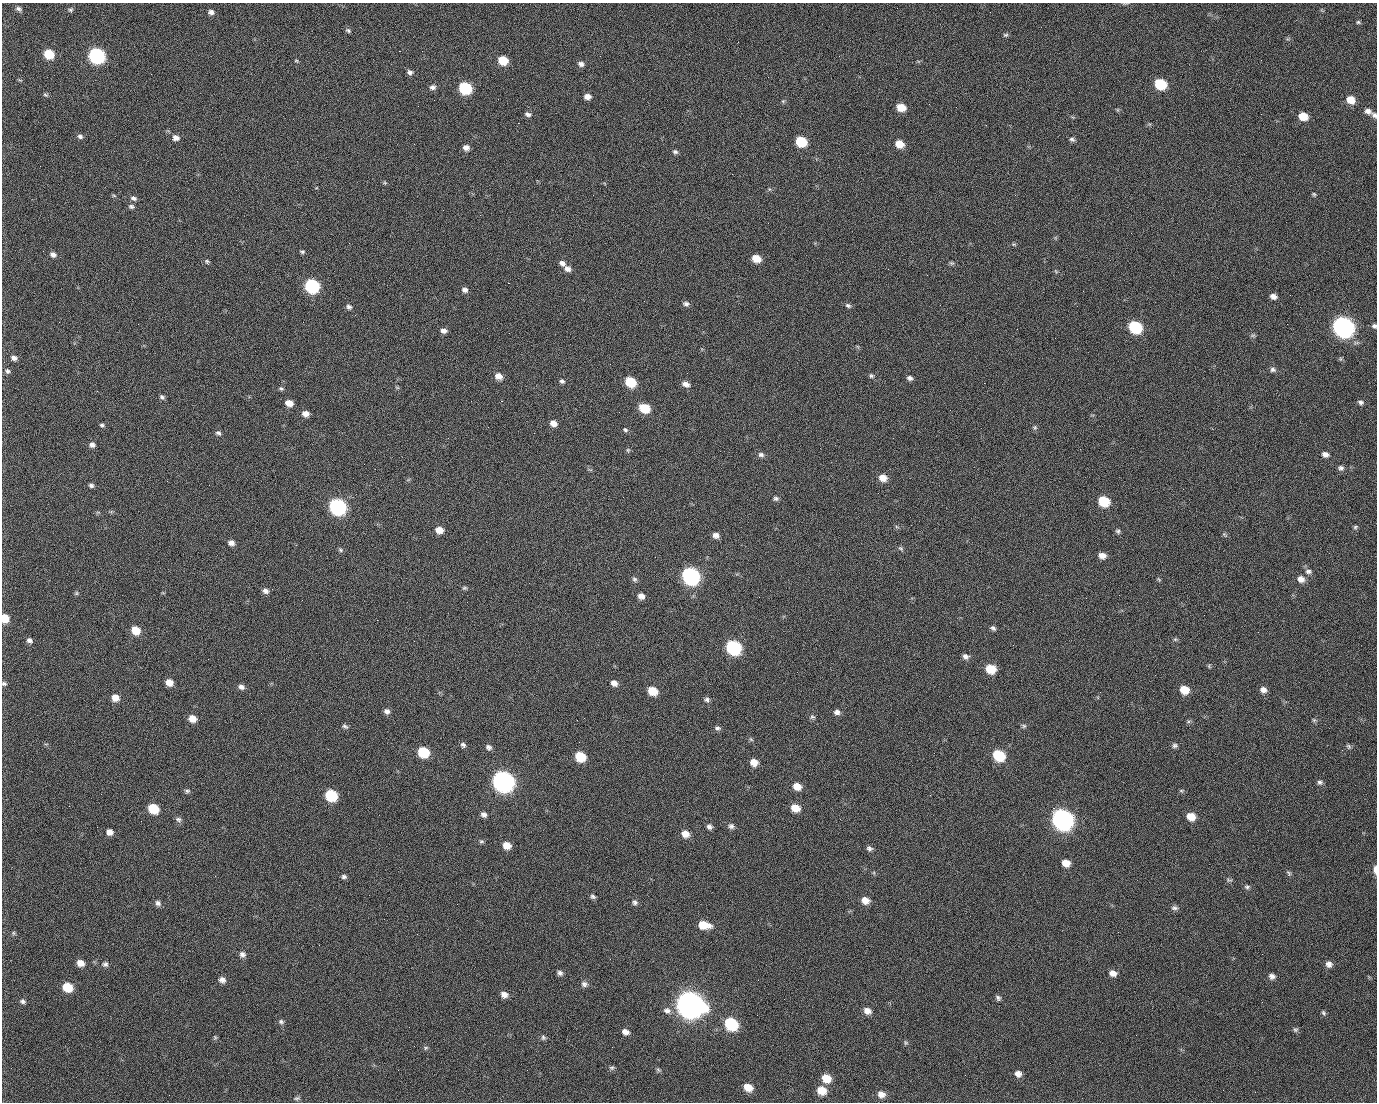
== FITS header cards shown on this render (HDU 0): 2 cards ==
NAXIS1  =                 1375 / length of data axis 1
NAXIS2  =                 1100 / length of data axis 2

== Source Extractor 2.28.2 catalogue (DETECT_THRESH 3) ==
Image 1375 x 1100 px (HDU 0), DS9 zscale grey, 1 PNG px = 1 image px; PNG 1379 x 1104 px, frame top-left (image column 1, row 1100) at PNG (2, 3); no overlay
Background 1480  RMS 30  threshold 91.2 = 3 sigma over >= 5 px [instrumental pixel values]
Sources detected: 242; all 242 listed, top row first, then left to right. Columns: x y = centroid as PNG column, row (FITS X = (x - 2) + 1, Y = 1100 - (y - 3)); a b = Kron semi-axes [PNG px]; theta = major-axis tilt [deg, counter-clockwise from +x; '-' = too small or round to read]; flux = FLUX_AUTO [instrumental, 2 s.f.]
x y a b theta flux
19 9 8 6 -29 6.7e+03
71 11 5 3 - 6.6e+03
211 12 7 6 - 7.5e+03
990 12 2 2 - 1.8e+03
1358 22 6 4 -14 3.1e+03
348 30 7 6 - 3.9e+03
1005 35 7 5 14 3.3e+03
399 51 2 2 - 2.4e+04
49 54 7 6 - 7.2e+04
96 56 8 7 - 5.0e+05
503 60 7 6 - 5.6e+04
296 61 6 4 0 2.2e+03
581 64 7 6 - 8.0e+03
410 72 7 6 - 6.4e+03
151 74 2 2 - 9.4e+02
1160 84 8 7 - 1.0e+05
432 87 8 6 7 7.2e+03
465 88 8 7 - 1.7e+05
46 95 7 5 -17 3.4e+03
587 97 7 6 - 1.3e+04
498 99 2 2 - 1.3e+03
434 100 2 2 - 4.3e+03
1351 100 9 7 -29 2.6e+04
783 101 5 5 - 2.6e+03
901 107 8 6 -18 3.5e+04
1368 111 8 6 -23 9.6e+03
528 114 8 5 -22 6.7e+03
1374 115 8 6 -40 6.3e+03
1303 116 8 6 -20 3.5e+04
518 123 2 2 - 2.5e+04
80 136 7 6 - 5.9e+03
176 138 8 7 - 1.1e+04
1072 139 8 5 -24 4.9e+03
801 142 8 7 - 9.0e+04
899 144 8 7 - 3.0e+04
466 148 7 6 - 9.9e+03
675 152 7 5 -15 5.0e+03
385 183 5 4 - 2.6e+03
769 189 6 3 -71 2.4e+03
1314 194 5 4 - 2.9e+03
1015 195 2 2 - 7.6e+03
114 196 6 4 -20 2.5e+03
133 198 7 5 -17 6.3e+03
131 207 8 5 -14 5.0e+03
1014 244 7 4 -19 2.8e+03
302 252 6 5 - 3.4e+03
53 254 7 6 - 8.8e+03
756 258 7 6 - 3.1e+04
207 261 6 5 - 3.5e+03
562 263 9 6 -37 8.7e+03
951 263 6 5 - 3.5e+03
567 269 8 6 -30 1.0e+04
1056 271 8 3 -45 2.6e+03
927 275 2 2 - 9.4e+02
508 283 2 2 - 5.7e+04
312 286 8 7 - 3.0e+05
465 290 7 6 - 7.5e+03
1083 291 2 2 - 3.6e+03
1290 295 2 2 - 2.2e+03
1273 296 7 5 -15 1.0e+04
686 304 8 6 -12 6.3e+03
848 306 8 6 -23 4.9e+03
349 307 7 6 - 5.9e+03
355 315 2 2 - 1.2e+03
59 322 2 2 - 1.4e+03
1287 324 2 2 - 1.1e+03
1374 326 6 5 - 4.9e+03
1135 327 9 7 -28 1.8e+05
1343 327 10 8 -30 1.4e+06
444 331 7 5 -12 9.4e+03
1253 335 7 4 0 3.3e+03
14 358 7 6 - 8.7e+03
1273 370 8 6 -14 6.1e+03
7 371 8 6 -25 6.0e+03
499 376 8 7 - 1.6e+04
871 376 7 6 - 4.2e+03
910 378 7 5 -21 6.3e+03
562 381 7 5 -22 4.9e+03
630 382 8 6 -27 8.9e+04
984 383 2 2 - 2.1e+04
686 384 9 6 -26 1.1e+04
397 387 6 4 -19 2.4e+03
281 388 7 5 -25 3.7e+03
97 391 3 2 - 1.7e+03
162 397 6 5 - 5.1e+03
501 401 3 2 - 5.9e+04
1361 402 7 5 -18 5.2e+03
289 403 7 6 - 1.9e+04
644 408 8 7 - 6.7e+04
619 412 2 2 - 8.8e+02
305 414 7 6 - 1.4e+04
553 423 7 6 - 1.4e+04
102 425 6 5 - 4.1e+03
1035 428 7 6 - 3.8e+03
625 430 7 5 -37 3.7e+03
218 433 7 6 - 5.3e+03
534 433 2 2 - 8.3e+02
92 445 7 6 - 8.0e+03
628 450 6 6 - 3.2e+03
1325 454 8 6 -18 9.1e+03
761 455 8 6 -13 6.6e+03
1341 468 8 7 - 6.3e+03
883 478 8 7 - 2.1e+04
91 485 6 5 - 5.1e+03
623 497 3 2 - 3.2e+03
776 498 6 5 - 4.8e+03
1103 501 8 7 - 8.6e+04
337 507 9 8 - 5.4e+05
1355 527 7 5 35 3.5e+03
439 530 8 7 - 2.0e+04
1118 531 7 6 - 4.5e+03
1224 534 7 4 -58 3.0e+03
716 535 7 6 - 9.9e+03
231 543 7 6 - 1.0e+04
901 548 8 5 -47 4.0e+03
340 550 7 5 -28 3.9e+03
1102 555 8 6 -17 1.4e+04
655 557 2 2 - 8.2e+02
1308 571 9 7 -7 7.1e+03
690 576 9 8 - 6.5e+05
634 579 7 6 - 4.7e+03
1159 579 7 3 -45 2.3e+03
1301 579 9 8 - 1.3e+04
464 588 7 5 0 3.4e+03
265 591 7 6 - 8.2e+03
76 593 6 5 - 3.0e+03
641 596 7 6 - 1.2e+04
5 618 7 6 - 3.8e+04
27 619 3 2 - 4.4e+03
377 620 2 2 - 1.2e+04
993 628 8 5 -35 5.2e+03
135 630 8 7 - 3.9e+04
1175 639 6 5 - 3.4e+03
29 640 7 6 - 7.1e+03
414 641 2 2 - 9.1e+02
733 647 9 8 - 3.1e+05
965 656 8 7 - 8.2e+03
1209 666 6 4 -59 2.8e+03
990 669 9 7 -19 4.6e+04
169 682 7 6 - 1.9e+04
614 683 8 6 -32 1.1e+04
4 684 7 6 - 4.4e+03
241 687 8 6 -18 8.1e+03
1184 690 8 7 - 3.6e+04
1263 690 8 7 - 1.1e+04
652 691 8 6 -25 4.3e+04
115 698 8 7 - 2.0e+04
707 700 7 6 - 5.4e+03
387 711 7 6 - 8.0e+03
837 712 8 6 -8 7.9e+03
812 717 7 6 - 4.5e+03
192 719 8 6 -27 2.0e+04
1314 720 6 5 - 3.3e+03
345 726 8 5 -33 4.7e+03
1024 726 7 5 -16 4.0e+03
717 728 7 6 - 5.7e+03
751 739 6 5 - 3.2e+03
463 745 7 6 - 5.6e+03
1175 746 7 6 - 5.1e+03
1349 746 7 5 -53 4.2e+03
488 747 7 6 - 6.2e+03
423 752 8 7 - 9.2e+04
934 753 3 2 - 1.8e+03
998 755 8 7 - 1.1e+05
580 757 8 7 - 6.9e+04
754 762 7 7 - 2.1e+04
503 781 10 8 -31 1.5e+06
1320 782 7 6 - 5.4e+03
797 786 8 7 - 2.3e+04
187 791 7 5 -2 4.1e+03
1181 791 7 5 -2 2.9e+03
101 794 2 2 - 2.7e+03
331 795 8 7 - 1.3e+05
930 795 2 2 - 8.5e+03
795 808 8 6 -20 2.8e+04
1053 808 2 2 - 1.7e+04
153 809 8 7 - 7.0e+04
484 814 7 6 - 7.7e+03
1191 817 8 7 - 2.9e+04
178 819 8 6 -25 6.0e+03
1062 819 10 9 - 1.4e+06
731 826 8 7 - 6.8e+03
709 827 7 6 - 6.6e+03
109 832 7 6 - 1.2e+04
685 834 8 7 - 1.9e+04
481 841 7 5 1 3.6e+03
507 845 7 6 - 2.4e+04
869 848 7 6 - 6.0e+03
1066 863 8 7 - 2.1e+04
1375 870 8 4 -88 1.2e+04
1289 873 8 5 -51 3.8e+03
344 876 7 5 -1 5.2e+03
1229 880 10 4 -7 3.5e+03
1247 887 8 6 -9 4.6e+03
593 896 7 5 -32 4.7e+03
865 900 8 7 - 1.8e+04
635 902 7 7 - 5.6e+03
158 903 8 7 - 7.1e+03
457 904 2 2 - 1.6e+03
1174 908 9 6 -6 6.2e+03
704 925 12 7 -10 4.1e+04
1118 932 2 2 - 2.8e+03
13 933 6 5 - 2.9e+03
242 954 7 7 - 8.7e+03
610 959 2 2 - 2.8e+03
80 963 7 6 - 1.8e+04
105 964 8 7 - 5.9e+03
1329 964 8 7 - 1.0e+04
560 973 7 6 - 6.1e+03
1113 973 9 7 -17 1.3e+04
1272 976 8 7 - 8.5e+03
222 980 8 7 - 9.7e+03
758 980 2 2 - 2.0e+03
584 984 8 8 - 7.7e+03
67 987 8 7 - 5.7e+04
504 995 8 7 - 1.2e+04
998 998 6 5 - 5.1e+03
23 1001 6 5 - 5.1e+03
690 1004 12 10 -26 3.1e+06
667 1011 11 9 -13 1.2e+04
867 1011 9 7 -31 1.4e+04
1324 1013 7 5 -63 3.9e+03
757 1015 2 2 - 1.3e+03
281 1022 8 6 -3 5.0e+03
731 1024 9 7 -35 1.8e+05
1295 1029 7 6 - 4.4e+03
625 1032 8 6 -27 1.0e+04
1136 1035 2 2 - 9.3e+02
215 1037 7 5 -69 2.9e+03
543 1037 7 6 - 4.5e+03
906 1043 6 5 - 3.4e+03
426 1048 6 5 - 3.3e+03
612 1068 7 6 - 4.3e+03
658 1070 7 5 -23 3.8e+03
1018 1074 7 7 - 1.1e+04
826 1078 9 7 -36 3.6e+04
748 1087 8 7 - 2.9e+04
821 1090 9 7 -28 3.5e+04
1255 1092 2 2 - 8.9e+02
881 1094 9 8 - 1.5e+04
169 1095 2 2 - 5.7e+03
297 1098 7 5 11 4.3e+03
At the frame edge (FLAGS 8, measured only in part): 5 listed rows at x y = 1374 115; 1374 326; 5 618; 4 684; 1375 870